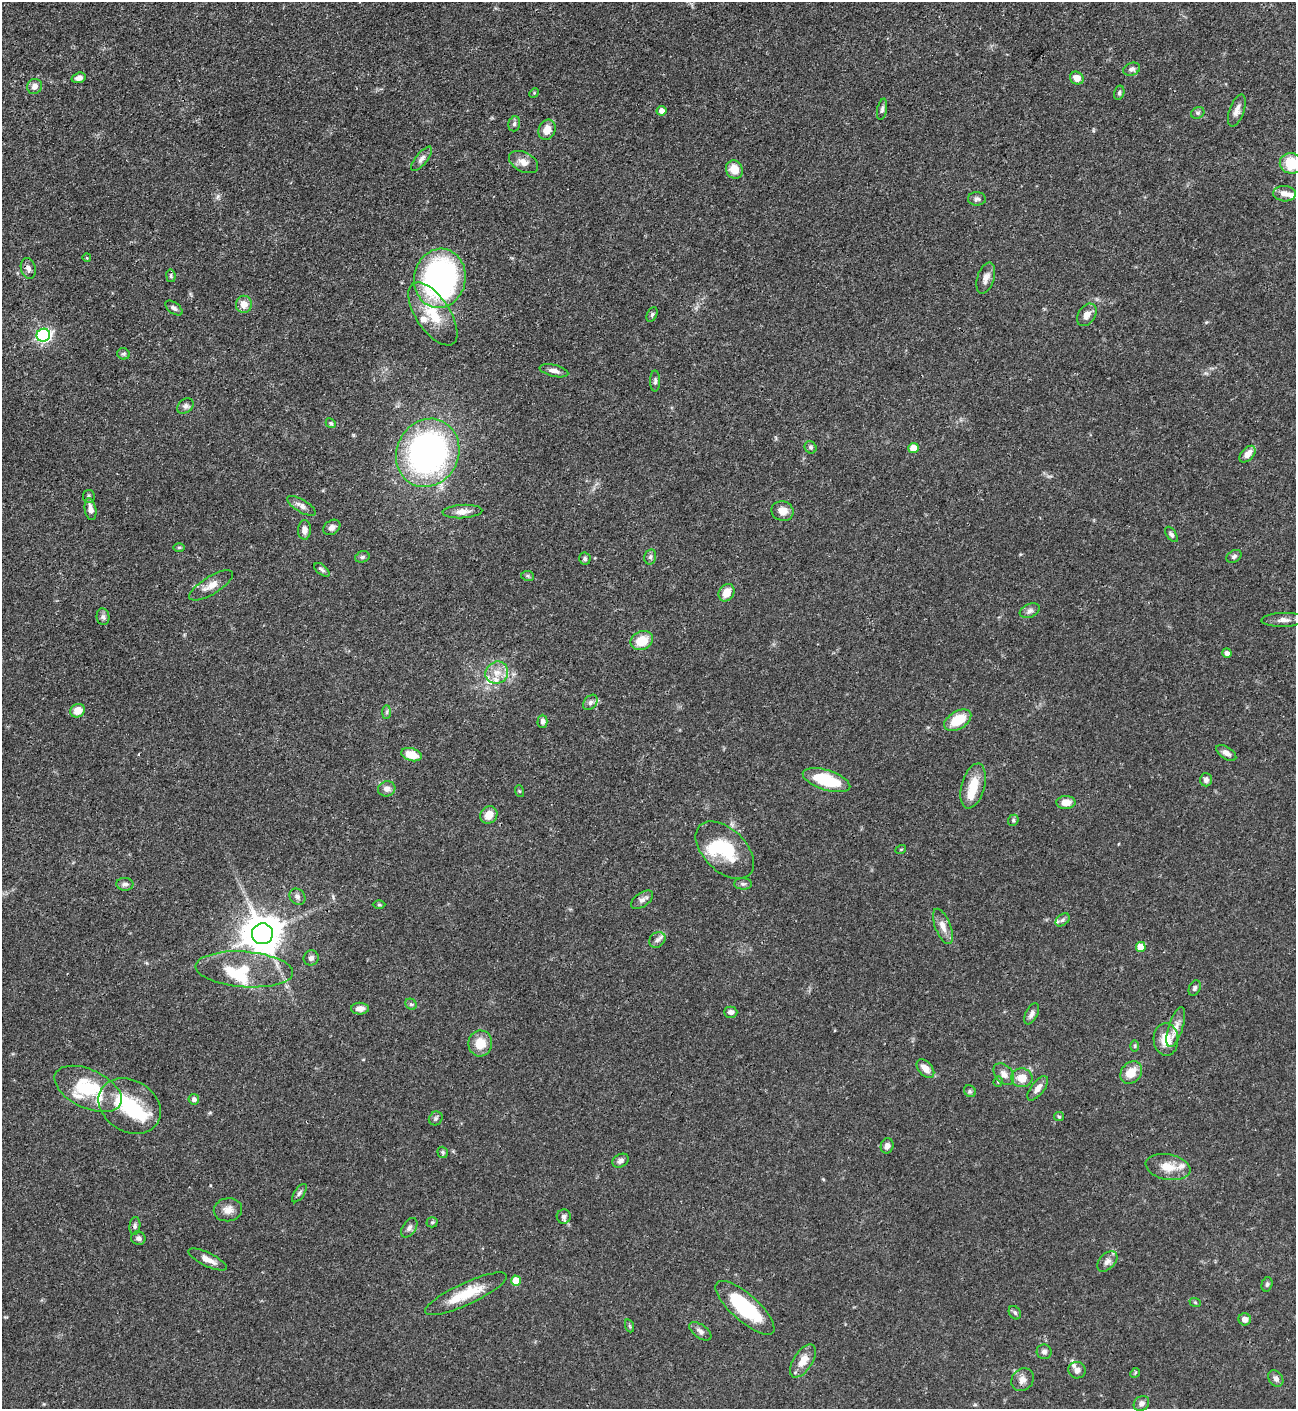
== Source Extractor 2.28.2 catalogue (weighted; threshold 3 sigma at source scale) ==
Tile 11 of 4 x 4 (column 3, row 3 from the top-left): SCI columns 2881-4174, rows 1419-2825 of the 5630 x 5648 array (HDU 1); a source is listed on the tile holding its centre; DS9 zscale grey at full resolution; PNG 1298 x 1411 px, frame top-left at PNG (2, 2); each listed source drawn as its Kron ellipse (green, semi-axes under 4 px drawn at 4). Shown black and unused: <1% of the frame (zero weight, under 3 of 4 exposures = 1% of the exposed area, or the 3 px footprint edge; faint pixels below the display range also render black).
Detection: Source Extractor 2.28.2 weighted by HDU 2 'WHT'; one run over the whole footprint, this tile lists its part. Background 0.0528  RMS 0.0031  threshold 0.0141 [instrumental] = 3 sigma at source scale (4.5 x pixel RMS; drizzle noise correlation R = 1.50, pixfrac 1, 0.05/0.05 arcsec/px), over >= 5 px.
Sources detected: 155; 5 inside a brighter object's white glare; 1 cosmic-ray / hot-pixel residue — neither listed nor drawn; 9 inside a brighter listed object's ellipse — not listed separately; the other 140 listed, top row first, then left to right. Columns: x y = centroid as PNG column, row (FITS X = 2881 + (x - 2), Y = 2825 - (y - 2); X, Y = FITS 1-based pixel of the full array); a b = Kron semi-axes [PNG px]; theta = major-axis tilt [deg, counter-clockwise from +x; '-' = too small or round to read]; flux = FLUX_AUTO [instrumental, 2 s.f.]
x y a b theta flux
1132 69 9 6 20 1
79 78 7 5 16 1.5
1077 78 7 6 - 2.7
34 86 8 7 - 1.8
534 93 5 4 - 0.34
1119 93 7 5 76 0.59
882 109 11 5 79 0.88
1237 110 17 7 70 2.1
661 111 5 5 - 1.9
1198 113 7 5 22 0.65
514 124 8 5 74 0.76
547 130 10 8 64 3.5
421 159 15 6 51 1.4
524 162 15 9 -27 2.6
1291 163 11 10 - 10
734 170 9 8 - 4.6
1285 194 11 7 -4 2.3
977 199 9 6 -2 0.91
87 258 4 3 - 0.35
28 268 10 7 -76 1.3
171 276 6 4 -81 0.51
440 278 30 25 80 83
986 278 16 8 72 2.2
244 304 8 8 - 2.8
174 308 10 5 -36 0.89
433 314 36 17 -56 11
652 314 7 5 63 0.55
1087 315 12 8 56 2.3
43 335 7 6 - 70
123 354 6 5 - 0.57
554 371 14 6 -14 1.7
655 381 10 5 90 0.8
185 406 9 6 38 1.1
331 423 5 4 - 0.46
810 447 6 5 - 0.67
913 448 5 5 - 4.9
428 453 35 31 64 99
1247 454 10 6 48 2.5
89 496 6 5 - 0.65
301 506 16 6 -31 1.8
90 509 11 5 -80 1.9
782 511 11 10 - 2.9
462 512 20 6 3 2.4
332 527 9 6 35 1.4
304 530 9 6 89 1.8
1171 534 9 5 -56 0.85
179 547 6 4 0 0.47
1234 556 8 6 30 0.8
362 557 7 5 16 0.64
650 557 8 6 76 0.78
585 559 6 6 - 0.72
322 570 9 5 -39 0.81
528 576 6 5 - 0.51
211 585 25 9 31 3.3
727 593 9 7 58 3.6
1030 611 10 6 24 1.3
103 617 8 6 -82 0.95
1283 620 22 7 1 2.1
642 640 11 9 24 6.3
1227 653 5 4 - 1.4
497 673 11 10 - 3.6
590 702 9 6 50 1
78 711 7 6 - 4.1
387 712 7 4 89 0.59
958 720 15 9 31 8.7
542 721 6 5 - 1.1
1226 753 11 6 -34 1.8
412 755 10 6 -17 5.7
826 780 25 10 -18 15
1206 780 6 6 - 1.3
973 786 23 11 75 7
387 789 9 7 16 1.7
519 791 6 4 -71 0.34
1066 802 9 6 2 3
489 815 9 8 - 3.7
1013 820 6 5 - 0.5
901 849 5 3 - 0.27
725 850 35 21 -44 14
125 884 8 6 -3 0.98
743 884 9 5 -1 0.89
297 897 9 7 -47 1.1
642 900 13 7 35 1.5
379 905 6 4 0 0.4
1063 920 8 5 40 0.77
943 926 19 7 -68 2.8
262 934 10 10 - 880
657 940 9 7 42 1.2
1141 947 5 5 - 4.7
311 958 8 7 - 1.2
244 969 49 17 -4 12
1195 988 8 5 65 0.73
411 1004 6 5 - 0.59
360 1009 9 6 1 1.8
731 1012 6 5 - 1.3
1032 1014 11 6 64 1.4
1176 1027 21 7 72 2.9
1166 1039 16 12 -87 5.8
480 1043 13 12 - 5.4
1135 1046 6 4 -90 0.41
925 1069 11 6 -49 3.1
1131 1073 12 9 49 5
1004 1074 12 8 -49 1.9
1022 1078 10 9 - 4
998 1081 5 4 - 0.47
1038 1088 14 6 52 2.1
88 1089 36 19 -25 18
970 1091 6 5 - 0.57
194 1099 5 5 - 0.94
130 1106 33 25 -32 17
1059 1117 5 4 - 0.38
436 1118 7 6 - 0.71
887 1146 8 6 71 1.5
443 1152 6 5 - 0.58
620 1161 8 6 31 1.2
1168 1167 23 12 -11 5.2
299 1193 10 5 56 0.83
228 1210 14 11 10 2.6
564 1216 7 7 - 0.87
432 1222 5 5 - 0.48
135 1226 9 5 84 0.79
409 1228 11 6 58 1.1
138 1238 7 6 - 0.97
208 1260 21 6 -26 2.9
1107 1261 12 7 45 1.7
516 1281 5 5 - 5.8
1267 1284 7 5 74 0.61
466 1294 45 11 25 10
1195 1302 6 3 -20 0.33
745 1308 37 13 -42 24
1015 1313 7 5 -57 0.72
1245 1319 6 6 - 1.5
630 1326 7 4 -70 0.45
700 1331 13 6 -36 1.4
1044 1352 7 7 - 1.1
803 1361 19 9 57 4.2
1077 1370 9 8 - 1.6
1135 1373 5 4 - 0.39
1276 1378 9 6 -52 1.2
1023 1380 12 10 47 2.2
1141 1404 8 7 - 1.3
Overlapping masked pixels (flux is a lower limit): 1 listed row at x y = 262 934
Isophote crosses this tile's border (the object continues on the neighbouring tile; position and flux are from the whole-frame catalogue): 1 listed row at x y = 1291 163